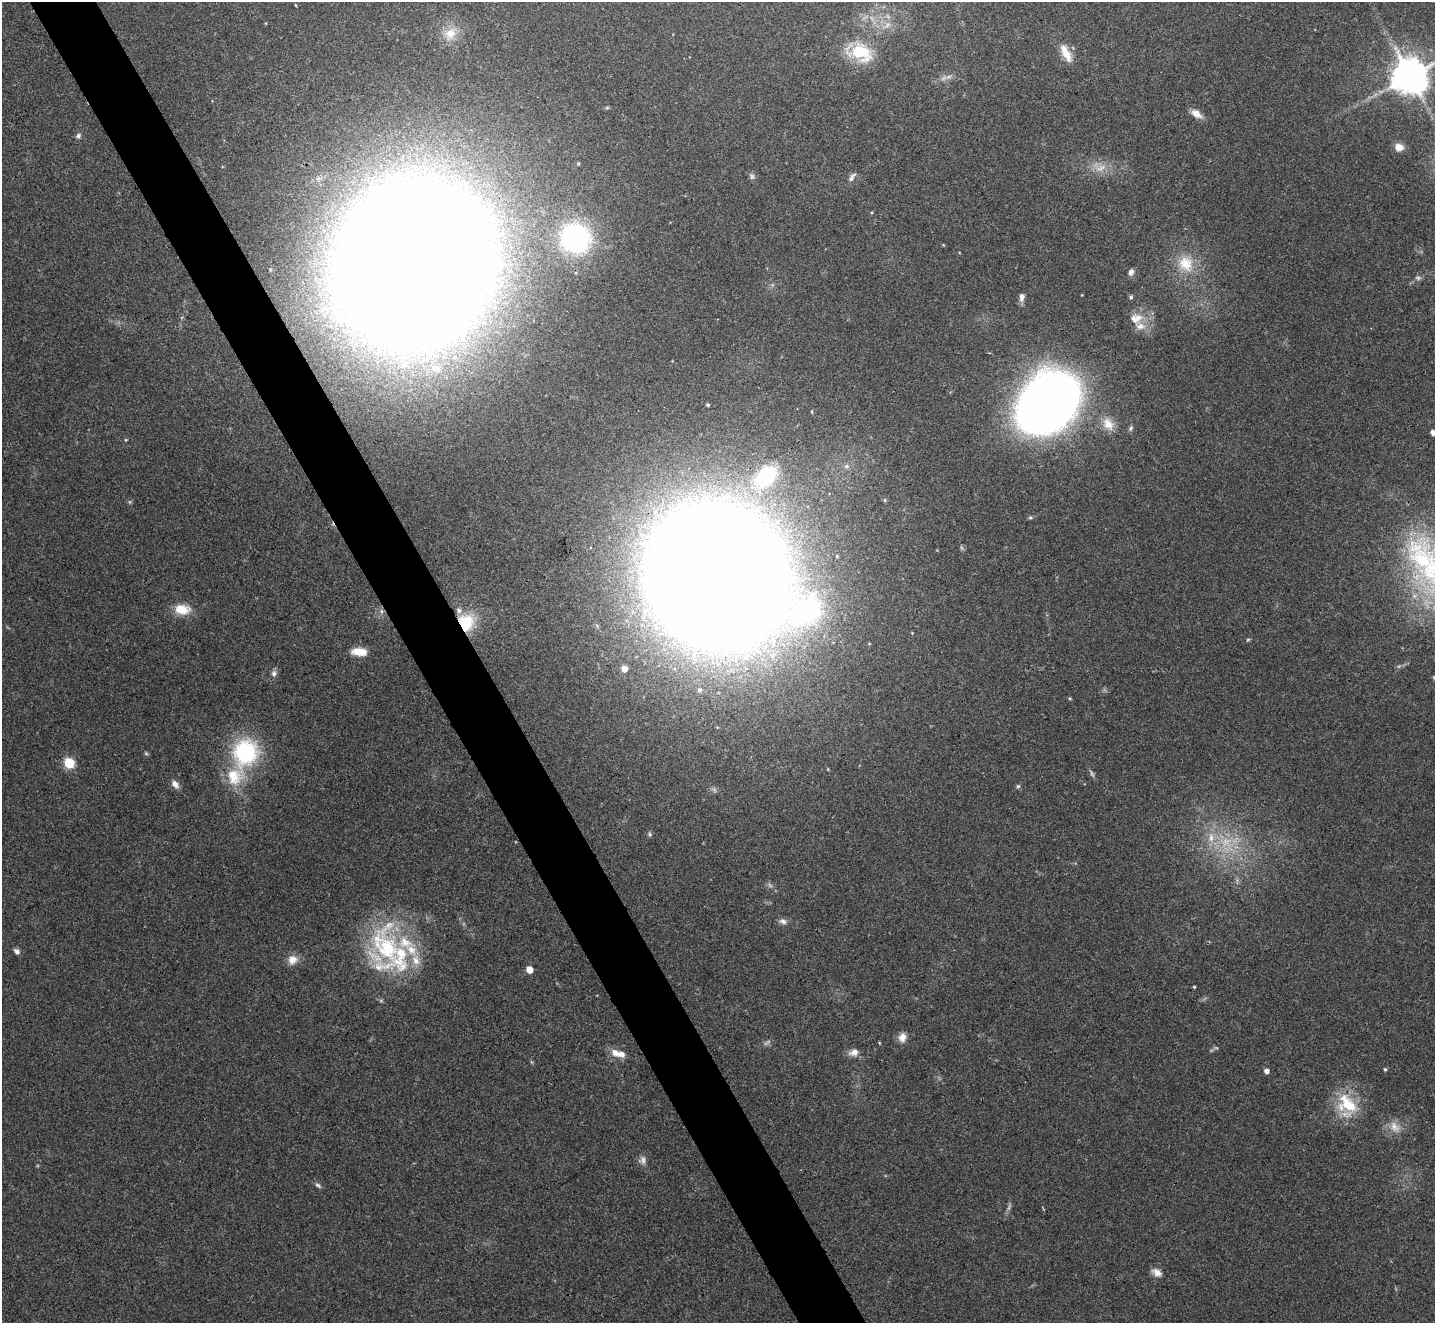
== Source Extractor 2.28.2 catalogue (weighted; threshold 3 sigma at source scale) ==
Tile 11 of 4 x 4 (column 3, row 3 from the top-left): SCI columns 2871-4303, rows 1477-2797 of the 5739 x 5730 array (HDU 1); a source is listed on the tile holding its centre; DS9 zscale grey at full resolution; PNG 1437 x 1325 px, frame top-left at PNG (2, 2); no overlay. Shown black and unused: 5% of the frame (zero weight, under 3 of 4 exposures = <1% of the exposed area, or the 3 px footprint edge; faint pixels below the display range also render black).
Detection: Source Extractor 2.28.2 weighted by HDU 2 'WHT'; one run over the whole footprint, this tile lists its part. Background 0.0993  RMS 0.0063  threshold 0.0284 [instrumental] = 3 sigma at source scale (4.5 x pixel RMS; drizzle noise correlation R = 1.50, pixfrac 1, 0.05/0.05 arcsec/px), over >= 5 px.
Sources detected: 76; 8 too faint to see at this stretch — not listed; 10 inside a brighter listed object's ellipse — not listed separately; the other 58 listed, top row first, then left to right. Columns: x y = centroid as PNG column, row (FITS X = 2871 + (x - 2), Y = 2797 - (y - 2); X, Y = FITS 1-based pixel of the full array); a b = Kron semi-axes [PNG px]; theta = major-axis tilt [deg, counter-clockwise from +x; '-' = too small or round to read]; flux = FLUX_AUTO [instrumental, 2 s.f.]
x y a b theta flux
887 25 8 6 47 2.5
450 33 17 14 44 10
860 52 24 17 -29 31
1066 53 26 9 -64 9
1410 76 10 10 - 1800
1196 114 15 8 -34 5.2
78 136 7 6 - 1.7
1399 147 10 8 -15 5.7
752 176 8 6 -90 1.6
852 177 14 6 55 2.4
576 238 35 33 -39 92
414 264 82 72 52 6200
1186 264 23 20 -65 17
1131 272 8 6 68 2.4
1418 278 8 6 -14 1.5
1022 297 10 6 85 3.2
1131 297 6 5 - 0.96
1136 318 19 13 19 9.2
1048 403 38 29 45 1300
708 405 3 3 - 0.95
812 412 4 3 - 0.57
1108 424 20 14 -53 9.4
1130 428 8 5 79 1.3
1433 432 4 4 - 3.9
846 466 8 6 0 2
766 476 23 16 42 49
1434 571 105 49 -66 140
718 577 88 76 -41 4200
182 609 20 13 -4 12
381 611 6 4 -71 1.3
466 622 20 18 -77 25
1248 640 6 4 1 0.75
359 652 19 9 -4 9.1
624 669 5 5 - 7
274 673 9 6 -86 2.3
700 690 5 4 - 1.5
245 752 37 32 70 61
69 763 6 5 - 45
175 784 12 7 -54 3.4
1018 786 6 5 - 1
650 834 6 5 - 1.1
1211 838 14 8 85 7.1
783 921 10 7 -16 2.7
386 947 71 35 -76 85
17 951 8 5 -36 2.3
292 960 13 12 - 6
529 970 5 5 - 7.9
1194 987 3 3 - 0.72
902 1037 12 9 81 4.6
615 1052 11 10 - 4.9
854 1052 13 9 13 4.2
1385 1069 5 4 - 0.87
1266 1071 4 4 - 3.4
1347 1104 30 21 -40 27
1395 1127 18 11 -53 7
643 1160 12 6 -85 2.7
318 1185 10 5 -33 1.6
1157 1272 14 9 -35 4.2
Overlapping masked pixels (flux is a lower limit): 4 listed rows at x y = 414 264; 1048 403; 718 577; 466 622
Isophote crosses this tile's border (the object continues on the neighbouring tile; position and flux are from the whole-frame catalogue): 2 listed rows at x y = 1433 432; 1434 571